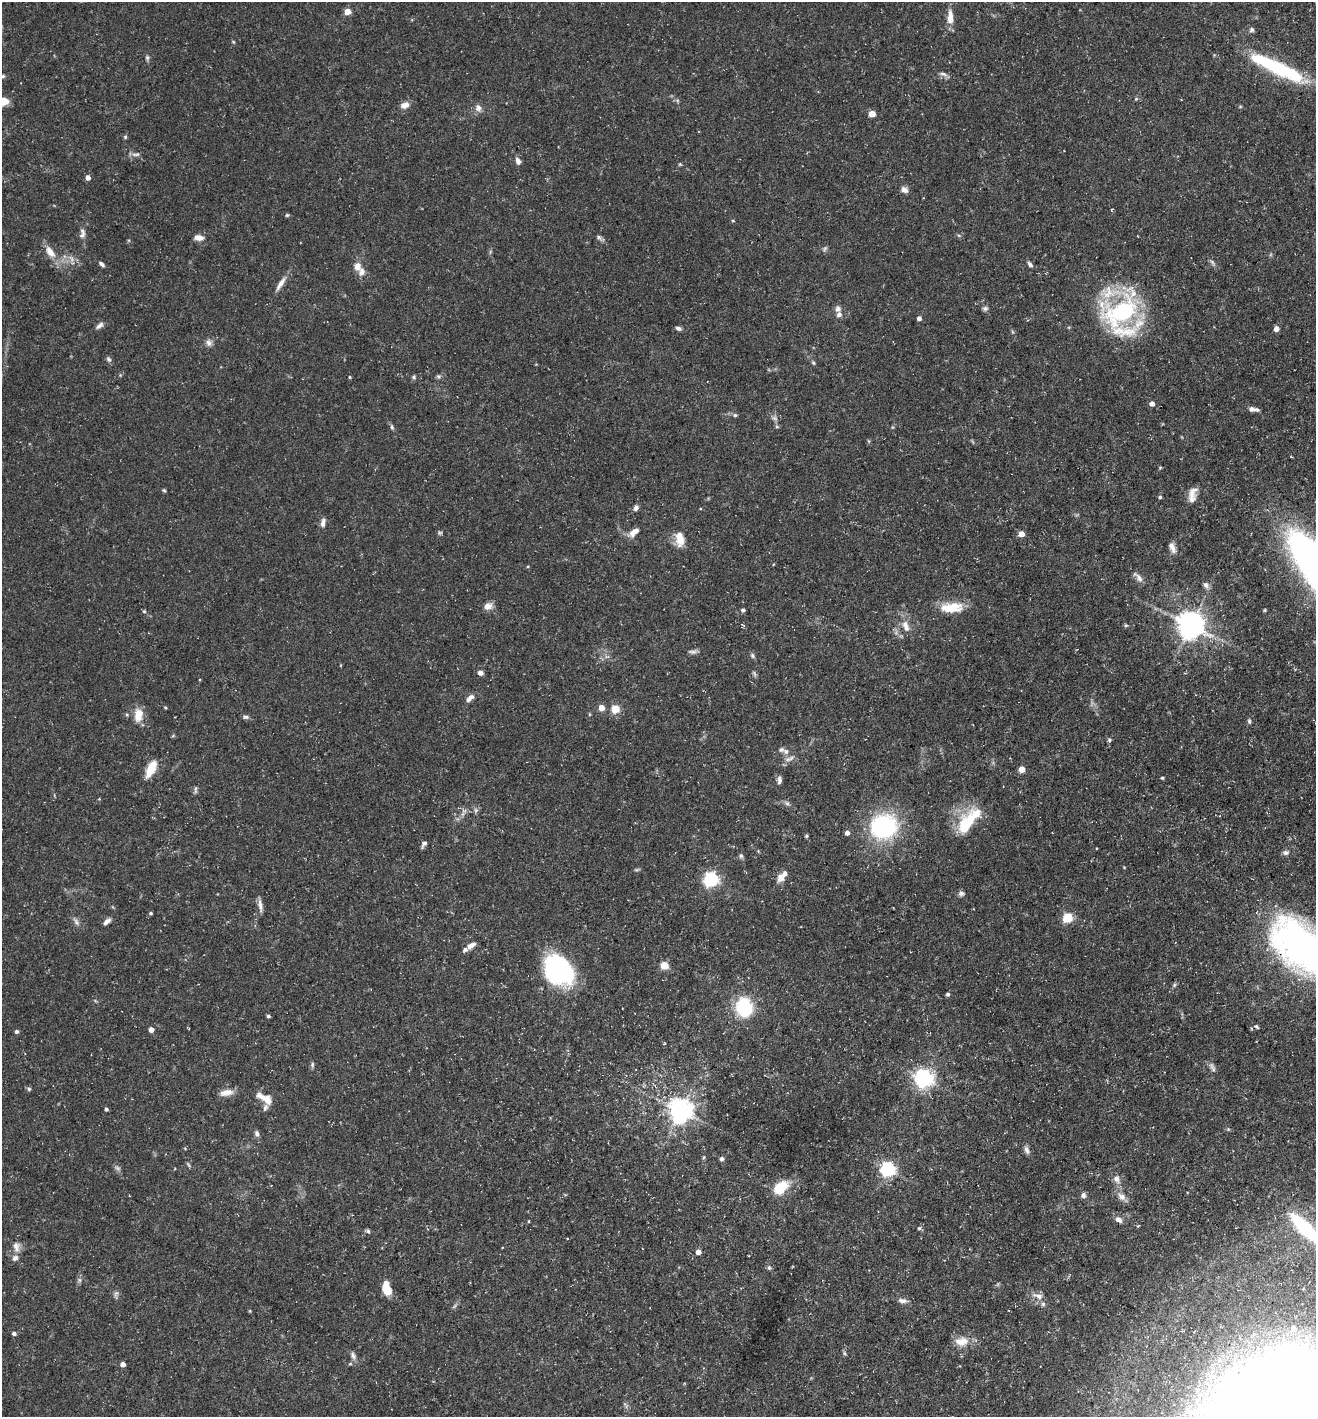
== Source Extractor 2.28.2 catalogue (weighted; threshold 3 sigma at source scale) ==
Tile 6 of 4 x 4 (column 2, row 2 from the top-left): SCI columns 1455-2768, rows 2833-4247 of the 5674 x 5663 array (HDU 1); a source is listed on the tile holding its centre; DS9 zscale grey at full resolution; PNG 1318 x 1419 px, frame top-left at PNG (2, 2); no overlay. Shown black and unused: <1% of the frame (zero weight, under 3 of 5 exposures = <1% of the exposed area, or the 3 px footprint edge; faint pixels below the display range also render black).
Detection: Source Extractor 2.28.2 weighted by HDU 2 'WHT'; one run over the whole footprint, this tile lists its part. Background 0.0534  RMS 0.0049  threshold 0.0221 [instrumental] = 3 sigma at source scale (4.5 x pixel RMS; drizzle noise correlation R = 1.50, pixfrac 1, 0.05/0.05 arcsec/px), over >= 5 px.
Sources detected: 174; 2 too faint to see at this stretch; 2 inside a brighter object's white glare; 1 long thin detection or spike segment (spike, bleed or trail) — not listed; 12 inside a brighter listed object's ellipse — not listed separately; the other 157 listed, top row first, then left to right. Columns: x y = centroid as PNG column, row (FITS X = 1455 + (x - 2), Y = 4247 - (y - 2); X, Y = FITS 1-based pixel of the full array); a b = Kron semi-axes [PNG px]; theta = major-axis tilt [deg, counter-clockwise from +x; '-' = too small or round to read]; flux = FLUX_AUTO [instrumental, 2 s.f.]
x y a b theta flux
348 11 4 4 - 8.4
950 18 19 7 -89 5.5
1252 30 7 6 - 1.2
147 58 8 5 88 1
1280 69 54 14 -25 44
943 74 11 5 -17 1.7
3 76 5 5 - 0.74
3 101 11 7 -2 7.5
405 105 11 8 22 3.4
478 108 10 9 - 2.5
872 114 4 4 - 9.7
125 137 5 4 - 0.68
136 154 13 5 6 1.7
518 161 9 6 -69 2.1
680 164 5 4 - 0.54
88 178 4 4 - 3.5
904 190 9 7 -34 2.2
287 215 5 5 - 0.69
733 221 5 3 - 0.5
82 234 16 8 85 2.7
599 237 10 5 -35 1.3
199 238 12 7 -6 3.2
50 252 19 10 -53 5.8
1212 262 10 4 -50 1.2
102 264 8 4 -38 1.3
1030 264 8 5 -52 1.3
357 266 9 7 76 3.7
280 284 20 6 57 3.7
985 308 7 6 - 1.2
1122 312 42 37 -20 78
839 314 8 8 - 2.1
919 318 4 4 - 1.8
99 326 12 5 39 1.9
678 328 7 5 -18 1.5
1276 329 4 4 - 4
209 343 10 8 -69 2.1
108 359 7 6 - 1.1
813 362 6 4 -53 0.71
438 376 7 4 -1 0.91
350 377 4 3 - 0.48
414 377 6 5 - 0.78
1152 403 4 4 - 3.4
1252 409 8 5 -6 2
735 415 5 5 - 0.77
774 418 9 5 -27 1.4
392 427 7 5 -72 0.95
777 427 6 4 -19 0.6
164 490 5 4 - 0.63
1193 491 17 10 63 3.7
1160 497 5 4 - 0.78
636 508 7 5 55 1.6
323 523 11 5 82 2.4
634 532 13 6 39 4.5
440 533 7 5 21 0.76
1021 534 5 4 - 4.8
680 539 18 9 -85 7
1172 547 14 6 -67 3
528 566 4 3 - 0.43
1206 585 9 7 -55 1.9
487 606 8 6 22 4.6
953 607 24 14 6 10
743 610 4 4 - 1.3
1264 610 5 3 - 0.47
144 611 5 5 - 0.65
1126 625 6 4 1 0.65
1190 625 8 8 - 660
906 626 18 9 -69 4.7
692 652 13 5 1 1.5
752 656 8 5 -53 1.1
607 657 8 4 0 1.2
480 673 5 5 - 2.9
754 673 10 3 -61 0.85
470 698 12 6 43 2.5
165 707 5 3 - 0.47
601 708 4 4 - 7.5
615 709 5 5 - 19
138 715 17 11 83 7
245 717 8 5 -12 1.3
1249 721 7 5 -81 0.89
1109 740 6 5 - 0.8
786 751 9 8 - 2.1
787 759 9 7 24 2.2
151 769 19 8 65 10
1022 769 5 4 - 7.3
1162 778 4 4 - 0.65
779 780 11 5 87 1.8
196 790 12 4 87 0.97
787 803 6 6 - 1.2
968 821 35 14 51 23
884 826 31 27 18 54
847 833 5 4 - 2.6
806 836 4 4 - 0.64
424 844 8 5 60 1.7
1286 853 8 7 - 1.5
741 856 6 6 - 1.1
637 870 8 4 9 0.7
781 877 11 9 68 4
711 880 6 6 - 130
962 893 9 7 -14 1.4
260 905 17 5 -82 2.5
151 913 4 3 - 0.75
1068 917 5 5 - 32
76 922 13 5 -55 1.9
107 922 11 5 38 2
471 945 11 5 35 2.8
1301 947 63 37 -41 220
664 965 5 5 - 17
559 971 35 21 -42 65
1174 985 6 5 - 0.83
948 994 4 4 - 0.99
744 1007 14 11 -84 41
268 1016 4 4 - 0.98
1256 1026 8 5 -34 0.91
151 1030 4 4 - 4.2
16 1031 4 4 - 1.1
312 1064 7 5 89 0.97
1212 1068 14 6 -63 1.8
924 1078 7 6 - 240
29 1089 6 5 - 0.85
226 1093 17 8 11 4.4
268 1100 13 9 -68 4.4
106 1109 4 3 - 1
680 1110 7 7 - 490
1228 1129 4 4 - 0.55
257 1134 8 6 -74 1.6
1027 1150 11 6 -71 1.9
704 1157 6 3 70 0.55
721 1159 5 5 - 1.3
188 1165 7 4 -47 0.75
117 1168 10 5 -25 1.2
888 1169 6 6 - 130
1116 1179 12 8 -58 2.8
779 1189 9 6 44 27
1083 1195 7 7 - 1.5
1122 1197 12 8 -44 3.3
1119 1220 9 6 -38 2.5
919 1228 5 5 - 0.82
1306 1229 34 10 -44 47
368 1231 6 5 - 0.92
16 1247 16 9 -85 3.8
698 1252 4 4 - 3.9
769 1268 6 5 - 0.91
79 1280 7 4 -90 1.1
386 1289 13 8 -75 9.4
116 1294 12 5 78 1.4
1038 1296 18 7 -17 3.2
902 1301 14 6 -8 2.2
1043 1304 6 6 - 1.1
454 1306 8 3 45 0.89
250 1311 5 3 - 0.45
1293 1328 10 9 - 4.6
14 1333 4 4 - 1.4
962 1341 19 12 5 6.7
844 1353 6 4 -71 0.79
353 1355 10 7 -64 1.9
123 1364 4 4 - 3.3
350 1364 6 3 18 0.65
Isophote crosses this tile's border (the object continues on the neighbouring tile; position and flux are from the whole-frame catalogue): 3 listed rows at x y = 3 101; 1301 947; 1306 1229